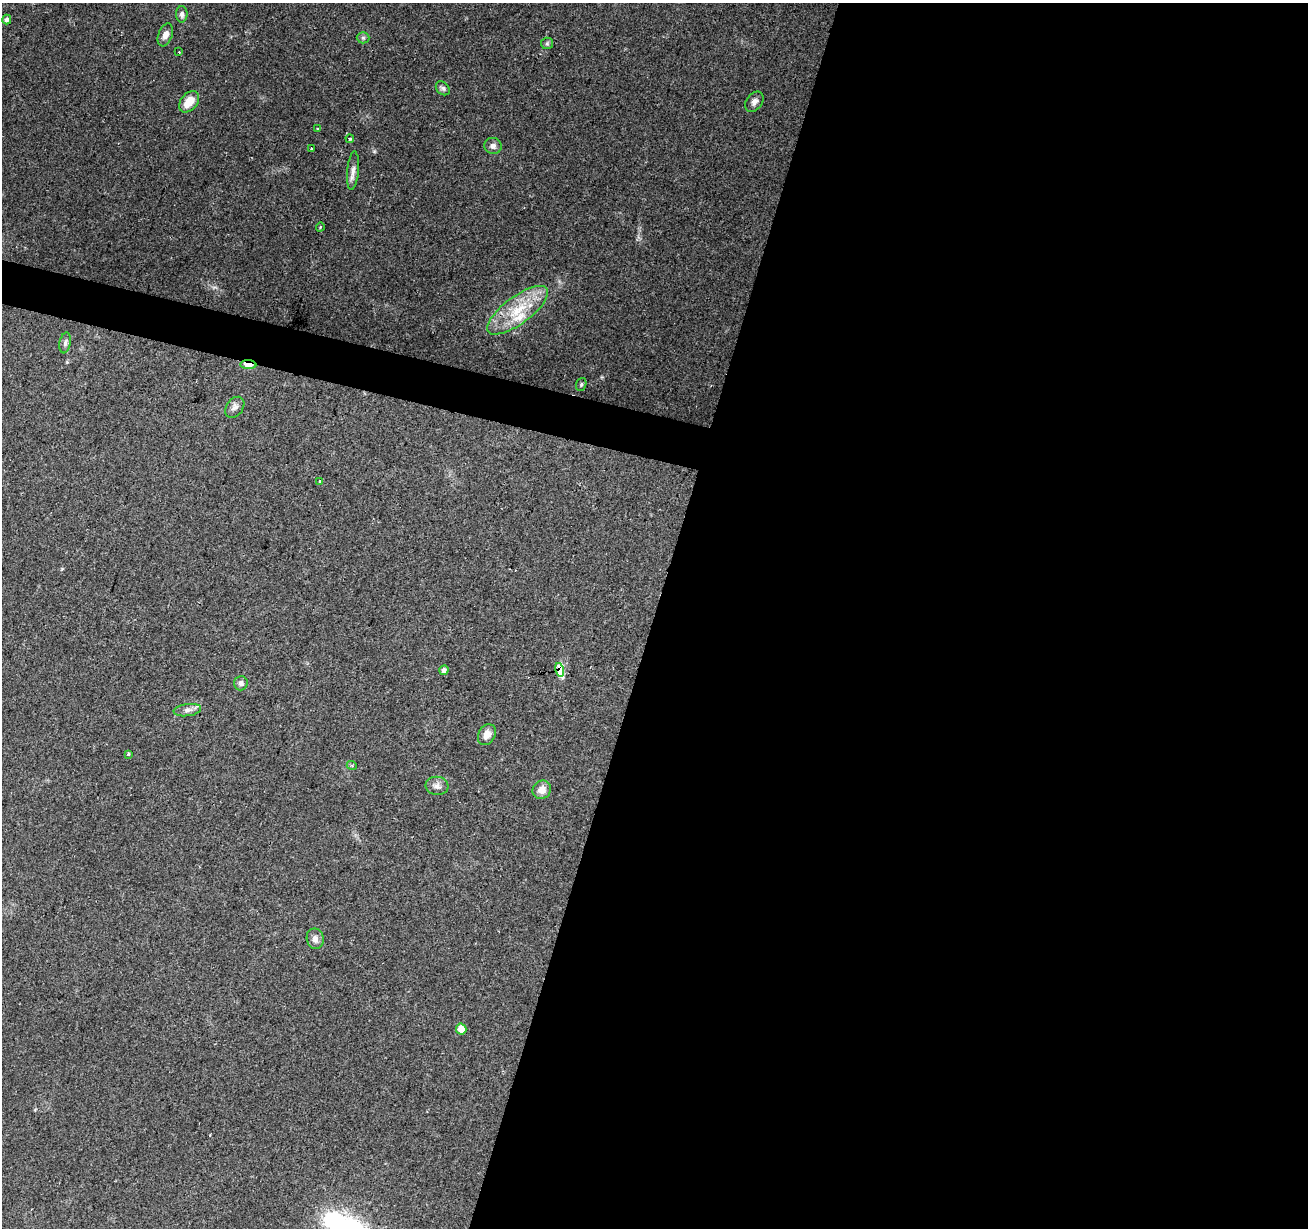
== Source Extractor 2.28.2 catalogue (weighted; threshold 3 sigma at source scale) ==
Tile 12 of 4 x 4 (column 4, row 3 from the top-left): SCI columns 3917-5222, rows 1445-2670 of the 5230 x 5403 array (HDU 1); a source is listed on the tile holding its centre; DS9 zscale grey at full resolution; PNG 1310 x 1230 px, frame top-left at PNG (2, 3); each listed source drawn as its Kron ellipse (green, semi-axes under 4 px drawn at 4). Shown black and unused: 52% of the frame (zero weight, under 2 of 3 exposures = <1% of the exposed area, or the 3 px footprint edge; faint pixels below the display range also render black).
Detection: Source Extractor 2.28.2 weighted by HDU 2 'WHT'; one run over the whole footprint, this tile lists its part. Background 0.0965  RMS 0.0063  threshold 0.0282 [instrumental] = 3 sigma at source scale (4.5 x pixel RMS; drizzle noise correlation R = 1.50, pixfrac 1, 0.0396/0.0396 arcsec/px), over >= 5 px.
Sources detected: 33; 1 inside a brighter listed object's ellipse — not listed separately; the other 32 listed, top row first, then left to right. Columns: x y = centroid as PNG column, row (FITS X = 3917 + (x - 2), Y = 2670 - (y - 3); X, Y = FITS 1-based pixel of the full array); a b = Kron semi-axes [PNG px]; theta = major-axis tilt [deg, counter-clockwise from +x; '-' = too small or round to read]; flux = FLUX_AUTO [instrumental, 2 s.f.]
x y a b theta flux
182 14 8 5 -90 2
7 19 5 4 - 2
165 35 12 7 69 4.1
363 38 6 6 - 1.3
547 43 6 5 - 1.2
179 52 2 2 - 0.46
443 88 8 6 -45 1.5
189 102 12 8 50 9.1
754 102 11 7 54 2.8
317 129 3 3 - 1.6
350 139 4 4 - 1.5
493 146 9 8 - 2.6
311 149 2 2 - 0.6
353 171 19 6 85 3.8
320 227 4 2 - 0.63
518 310 36 13 36 24
65 343 10 5 79 2
248 365 8 4 -6 13
581 384 7 5 71 0.99
235 407 11 8 53 2.6
320 482 3 3 - 1.8
444 670 5 4 - 2.2
559 670 7 4 -77 21
241 683 7 6 - 2.2
187 710 14 6 7 2.8
487 735 11 8 61 4.5
128 754 4 3 - 0.75
352 766 5 3 - 0.73
437 786 11 9 -6 3.2
542 790 10 8 49 5
315 939 10 8 -79 3.3
461 1029 5 5 - 6.8
Overlapping masked pixels (flux is a lower limit): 2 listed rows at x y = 248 365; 559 670